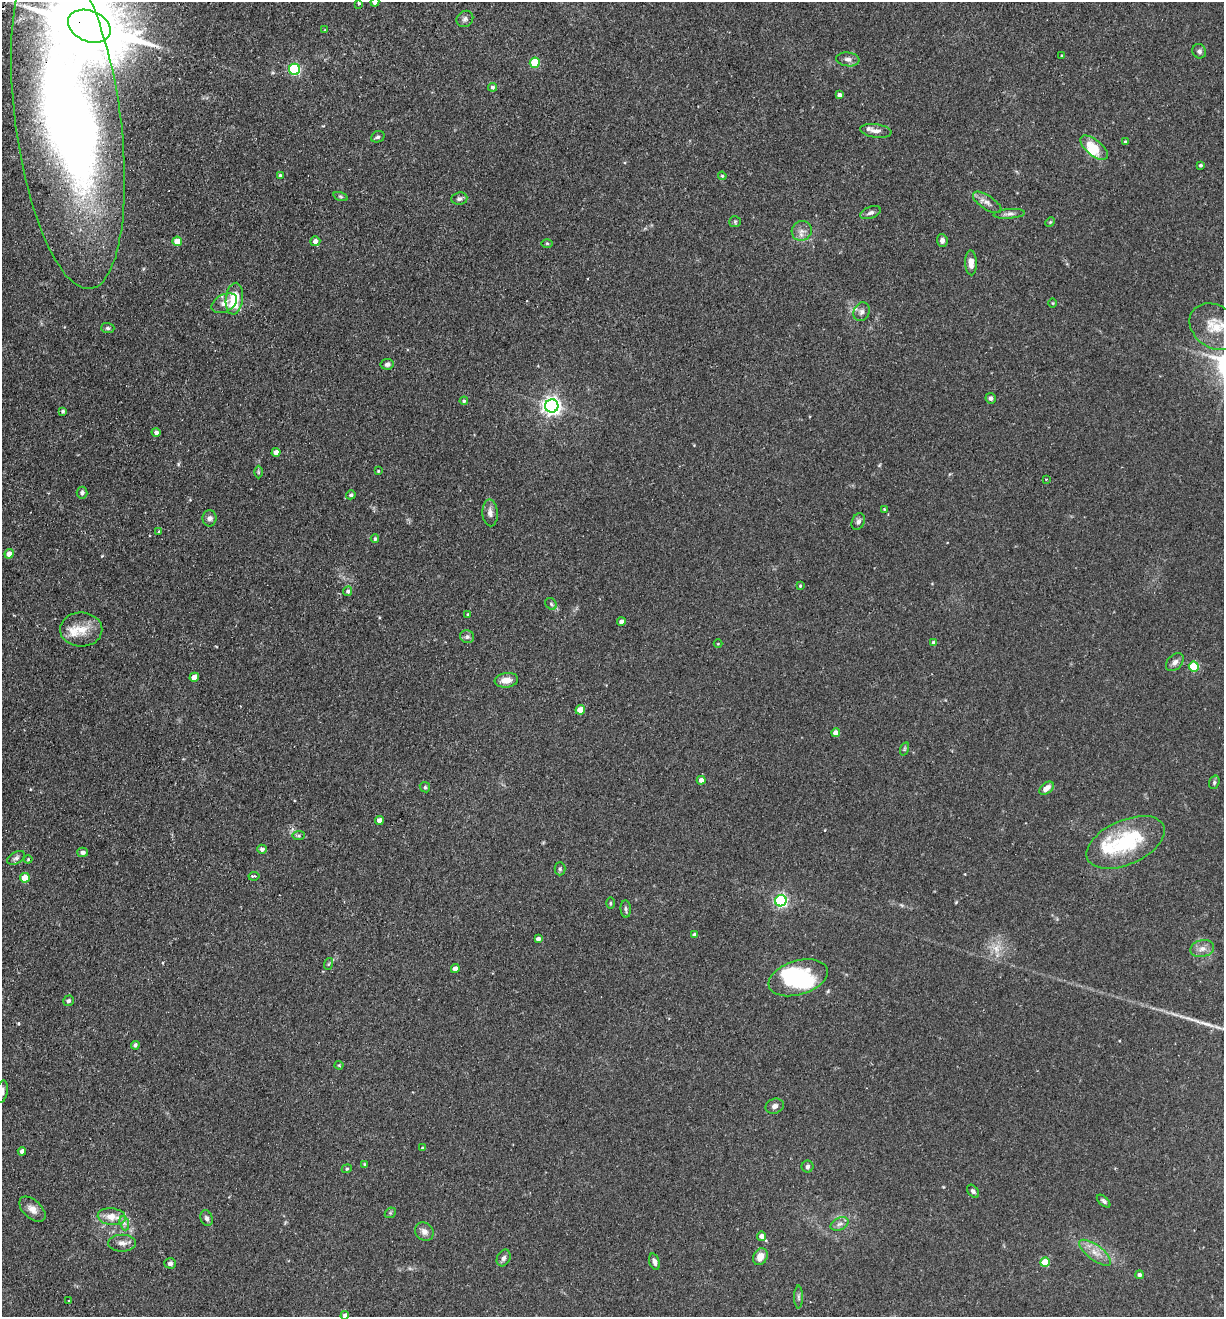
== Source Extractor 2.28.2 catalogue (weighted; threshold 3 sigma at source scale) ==
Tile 11 of 4 x 4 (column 3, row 3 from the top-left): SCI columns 2759-3980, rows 1336-2650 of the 5389 x 5300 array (HDU 1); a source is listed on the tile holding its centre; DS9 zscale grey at full resolution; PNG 1226 x 1319 px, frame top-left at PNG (2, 2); each listed source drawn as its Kron ellipse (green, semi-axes under 4 px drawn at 4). Shown black and unused: <1% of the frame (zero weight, under 2 of 3 exposures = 3% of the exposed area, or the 3 px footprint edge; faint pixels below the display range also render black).
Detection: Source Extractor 2.28.2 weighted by HDU 2 'WHT'; one run over the whole footprint, this tile lists its part. Background 0.0897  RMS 0.0061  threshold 0.0274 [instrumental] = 3 sigma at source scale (4.5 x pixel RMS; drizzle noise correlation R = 1.50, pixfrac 1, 0.05/0.05 arcsec/px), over >= 5 px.
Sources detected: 138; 3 inside a brighter object's white glare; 3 cosmic-ray / hot-pixel residue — neither listed nor drawn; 4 inside a brighter listed object's ellipse — not listed separately; the other 128 listed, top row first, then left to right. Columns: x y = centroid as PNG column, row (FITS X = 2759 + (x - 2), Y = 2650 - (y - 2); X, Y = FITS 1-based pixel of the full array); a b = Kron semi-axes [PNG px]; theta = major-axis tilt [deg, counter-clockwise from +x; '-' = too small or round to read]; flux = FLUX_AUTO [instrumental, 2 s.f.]
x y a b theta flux
375 2 4 4 - 2.7
359 3 4 3 - 0.78
465 19 9 7 40 1.9
89 26 22 15 -23 6700
325 30 3 3 - 0.43
1199 51 7 6 - 1.6
1062 56 3 3 - 0.62
848 59 11 7 -7 2.7
535 63 5 5 - 24
295 69 5 5 - 63
492 87 4 4 - 1.2
839 95 4 4 - 2.2
68 120 171 52 -82 710
876 131 16 6 -8 3.2
378 137 7 5 22 1.4
1125 142 4 3 - 1
1094 148 16 7 -39 12
1201 165 3 3 - 1
280 176 4 4 - 1.4
722 176 4 4 - 0.64
340 196 7 3 -19 0.82
459 199 8 6 7 1.8
987 202 16 7 -34 3.3
871 213 11 5 21 1.8
1009 214 16 4 4 2.2
735 222 5 5 - 0.89
1050 222 5 4 - 0.66
802 231 10 9 - 3.7
942 240 6 5 - 2.3
177 241 5 4 - 7.7
315 241 5 5 - 2.9
547 243 6 4 0 0.65
971 263 12 6 -88 4.5
234 299 16 8 83 20
224 303 13 8 28 4
1053 303 5 3 - 0.49
861 312 9 8 - 2.4
1215 327 27 21 -37 17
108 328 7 5 -3 1.1
387 364 6 5 - 1.7
991 398 5 5 - 1.6
464 401 4 4 - 0.92
552 406 7 6 - 270
63 411 3 3 - 1
156 432 4 4 - 1.9
276 452 4 4 - 3.9
378 471 4 4 - 0.57
258 472 6 4 -90 0.67
1046 479 2 2 - 0.59
82 493 6 5 - 1.4
351 495 5 4 - 1.2
884 509 3 3 - 0.49
490 513 13 7 -86 3.2
209 518 8 7 - 2.1
858 522 8 6 66 1.8
159 532 3 3 - 0.6
375 539 4 3 - 0.93
9 554 5 4 - 4.3
800 586 4 3 - 0.63
348 591 5 4 - 1.3
551 604 6 5 - 1.1
468 614 4 3 - 0.64
621 622 4 4 - 2.8
81 629 21 17 -1 11
467 637 7 6 - 1.4
934 643 4 4 - 2.4
718 644 4 3 - 0.43
1175 662 10 7 45 2.5
1194 667 5 5 - 26
194 677 5 4 - 5.8
506 680 12 7 7 5.8
580 710 5 4 - 9
836 733 4 4 - 3.9
904 749 7 4 71 0.81
701 780 4 4 - 2.7
1214 782 7 5 72 1.1
425 787 5 5 - 0.84
1046 788 8 5 40 4.1
379 820 4 4 - 3.5
299 836 6 4 6 0.95
1126 842 42 22 24 49
262 849 5 4 - 1.8
83 852 5 5 - 2.1
16 858 9 5 29 1.7
28 859 4 3 - 0.57
560 869 6 5 - 1.1
254 876 5 3 - 0.88
25 878 5 4 - 7.8
781 901 6 5 - 110
610 903 6 3 89 0.64
626 909 9 5 -86 1.3
695 935 4 3 - 1.9
538 939 4 4 - 2.4
1202 949 12 8 14 3.9
328 964 6 4 70 0.71
455 969 4 4 - 3.1
798 978 30 17 17 35
68 1001 5 5 - 1.4
135 1045 4 4 - 1.3
339 1065 4 4 - 0.55
2 1092 11 5 79 2.3
775 1106 9 7 22 2.3
422 1148 4 3 - 0.5
22 1151 4 4 - 2.3
364 1164 4 3 - 0.64
808 1166 6 6 - 1.4
347 1169 5 4 - 0.75
973 1191 7 5 -49 1.6
1104 1201 8 4 -41 1.2
32 1209 15 9 -42 4.5
390 1213 6 4 42 0.87
112 1217 14 8 -6 7.6
207 1218 8 6 -69 1.7
124 1223 7 4 -72 1.6
840 1224 9 6 26 2.3
424 1232 10 8 -43 3.2
762 1236 4 4 - 3.5
122 1243 14 8 -1 3.4
1095 1253 19 7 -36 6
760 1257 9 7 60 5.5
504 1258 8 6 65 2
654 1262 8 5 -72 2.1
1045 1262 5 4 - 16
170 1263 6 5 - 1.6
1139 1275 4 4 - 1.7
798 1297 11 4 -90 1.3
68 1300 3 2 - 0.75
345 1315 4 4 - 2.2
Overlapping masked pixels (flux is a lower limit): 2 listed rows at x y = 89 26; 68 120
Isophote crosses this tile's border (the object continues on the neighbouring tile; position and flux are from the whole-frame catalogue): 6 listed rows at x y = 375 2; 89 26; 68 120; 1215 327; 2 1092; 345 1315